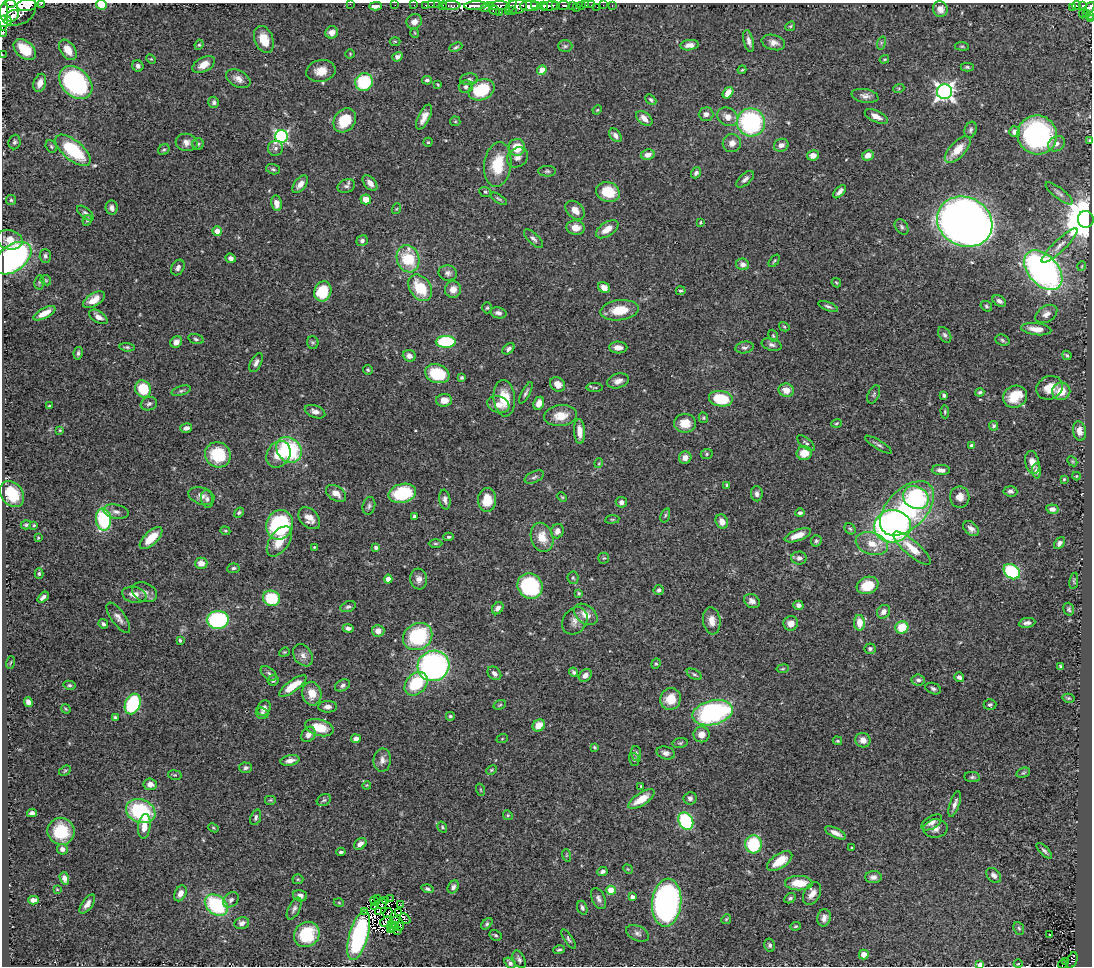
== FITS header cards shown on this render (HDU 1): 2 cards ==
NAXIS1  =                 1090
NAXIS2  =                  964

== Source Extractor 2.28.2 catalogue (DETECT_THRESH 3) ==
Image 1090 x 964 px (HDU 1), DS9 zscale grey, 1 PNG px = 1 image px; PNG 1094 x 968 px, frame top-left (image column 1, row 964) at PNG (2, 3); each listed source drawn as its Kron ellipse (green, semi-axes under 4 px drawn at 4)
Background 0.615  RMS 0.024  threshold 0.0723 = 3 sigma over >= 5 px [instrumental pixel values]
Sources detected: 493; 5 with non-positive FLUX_AUTO (blend fragments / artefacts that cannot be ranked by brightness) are neither listed nor drawn; the other 488 listed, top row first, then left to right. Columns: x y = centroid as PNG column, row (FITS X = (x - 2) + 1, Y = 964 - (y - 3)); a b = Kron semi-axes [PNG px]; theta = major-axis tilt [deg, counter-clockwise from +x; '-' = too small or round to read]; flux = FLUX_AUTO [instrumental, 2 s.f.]
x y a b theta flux
11 4 5 2 - 150
41 4 3 2 - 29
350 4 2 2 - 46
27 5 10 6 7 790
101 5 5 4 - 43
395 5 2 2 - 1.2
414 5 2 2 - 6.2
426 5 3 3 - 4.5
432 5 2 2 - 3.8
438 5 3 2 - 1.8
511 5 10 4 61 67
556 5 3 3 - 89
563 5 6 4 4 67
572 5 3 3 - 27
581 5 4 3 - 30
586 5 2 2 - 4.7
591 5 3 2 - 4.2
603 5 3 2 - 1.6
1076 5 4 3 - 8.3
375 6 6 4 2 8.2
443 6 4 3 - 13
451 6 9 3 0 42
475 6 11 4 2 440
499 6 11 4 0 290
530 6 10 5 2 510
535 6 4 3 - 160
544 6 5 3 - 200
550 6 8 4 8 250
612 6 3 2 - 6.6
1083 6 4 3 - 40
487 7 7 4 25 69
516 7 10 7 15 220
576 7 3 2 - 1.7
597 7 3 2 - 1.5
1072 7 3 2 - 3.3
1089 8 7 4 53 93
18 9 19 15 30 1100
940 9 8 7 - 12
494 10 6 4 -31 8.6
512 10 4 3 - 33
500 12 2 2 - 5.3
3 13 18 5 -87 700
1083 13 5 2 - 15
1086 13 4 3 - 9.4
12 16 7 5 33 210
1089 16 3 3 - 6.9
1091 19 4 2 - 11
4 21 7 6 - 430
414 22 8 7 - 9.1
790 26 5 4 - 1.9
332 32 6 6 - 10
3 33 2 2 - 14
415 33 5 3 - 1.3
264 39 14 9 -68 27
395 41 5 3 - 1.7
749 41 11 5 -76 7.2
773 42 12 7 -15 10
881 43 7 4 73 2.6
199 45 5 4 - 2.1
689 45 9 5 7 9.2
565 46 7 6 - 3.9
962 46 7 3 -7 2
456 47 7 4 24 2.8
25 50 13 8 -41 45
68 50 11 7 -55 21
2 54 2 2 - 3.1
350 54 5 5 - 1.8
397 57 5 4 - 6.5
151 59 5 3 - 1.7
884 59 5 3 - 1.9
204 65 12 7 28 15
138 66 6 5 - 5.7
967 67 6 4 -1 3.1
542 70 5 4 - 21
742 70 4 3 - 1.8
321 71 15 10 11 21
238 79 13 8 -28 11
469 79 8 6 7 4.4
427 80 5 4 - 4.4
364 82 9 8 - 84
40 83 9 6 72 13
76 83 19 14 -45 240
438 85 3 3 - 1.5
466 87 7 6 - 4.6
899 88 5 3 - 1.9
481 90 13 10 23 72
945 92 7 7 - 690
728 93 6 4 52 20
865 96 13 6 -10 7.8
651 100 6 4 -42 3.4
214 102 5 5 - 4.2
597 110 5 3 - 1.5
706 114 7 6 - 8.3
876 116 12 5 -25 11
424 117 13 5 64 14
728 117 11 8 -33 15
644 118 9 6 -38 12
345 120 13 10 52 46
455 121 5 4 - 2
751 122 14 14 - 220
971 130 8 6 70 4.1
1015 131 5 5 - 12
615 135 7 5 -49 7.1
1037 135 20 19 - 300
281 137 6 6 - 290
1089 140 3 3 - 1.5
14 142 7 6 - 3.8
187 142 11 8 -14 11
428 142 4 4 - 2
732 143 9 9 - 11
198 144 6 6 - 3.2
1057 144 9 7 32 7.7
781 145 7 6 - 7.6
51 146 6 5 - 2.7
517 147 8 8 - 37
276 148 7 7 - 5.2
958 149 17 8 46 26
73 150 21 10 -40 110
164 150 6 5 - 2.6
648 155 7 5 10 9.5
813 155 6 5 - 13
868 155 6 5 - 12
517 157 11 9 36 8.6
498 164 22 13 82 58
273 169 7 5 -18 3.5
547 171 9 5 -1 3.7
696 173 6 4 52 5.4
745 179 11 5 42 6.1
370 183 9 5 -50 11
300 184 10 5 52 10
346 186 9 6 23 5
485 192 6 4 -21 2.3
608 192 12 10 -21 44
840 192 8 4 47 6.2
1059 193 16 5 -37 6.8
366 199 5 5 - 16
499 199 9 3 -32 2.8
11 200 5 5 - 2.6
276 203 8 5 -81 12
112 208 7 6 - 6.1
396 209 5 3 - 1.6
575 210 11 7 -44 13
85 213 10 5 -40 5
1086 219 8 8 - 6400
87 220 5 4 - 2.3
700 222 3 2 - 1.5
965 222 28 24 -26 2400
902 227 8 6 -57 4.2
576 228 9 7 -6 15
607 229 13 7 34 18
217 231 5 4 - 14
533 239 12 5 -44 5.4
10 240 13 9 -14 18
362 241 6 5 - 4.9
1060 246 24 6 44 12
45 256 7 5 -86 4.1
13 258 21 13 37 440
231 258 5 4 - 6.1
408 259 14 11 -72 69
774 261 7 3 51 2
743 264 6 6 - 6.8
1082 266 5 3 - 1.3
178 268 8 6 59 5.7
1043 270 23 15 -48 550
448 273 9 7 -13 6.3
46 280 6 4 -46 2
39 282 7 5 82 2.6
836 283 5 4 - 2.1
604 287 6 5 - 12
420 288 14 10 -54 60
453 289 8 8 - 14
323 291 10 8 70 61
681 291 5 4 - 2.9
94 300 12 6 32 17
999 301 7 5 -31 5.6
828 306 10 4 -21 4
986 306 6 5 - 2.9
487 308 5 5 - 2.3
620 310 19 10 6 38
44 313 12 5 28 20
498 313 8 5 -12 5.8
1046 314 12 8 32 8.9
98 317 10 6 -32 11
784 327 6 4 -31 2
1036 329 15 6 -7 17
945 335 8 5 -56 4.1
773 336 6 4 -68 2.5
196 339 8 4 -16 3.3
1002 340 7 5 -20 3.1
176 342 6 5 - 9.7
313 342 6 5 - 2.9
446 342 10 6 0 110
772 345 10 6 -14 5.5
127 347 7 4 -6 2.9
618 347 9 6 -3 11
745 347 9 6 12 4.9
508 349 7 4 40 4.8
78 353 6 4 81 3.6
1067 355 5 3 - 2.4
409 356 6 5 - 8.8
256 363 10 5 63 6.4
368 370 5 4 - 2.4
437 374 12 9 -19 65
462 378 4 4 - 2.8
618 381 11 7 17 9.5
558 384 8 6 -41 14
595 388 8 4 1 2.5
1049 388 13 11 26 22
143 389 9 7 -60 52
786 390 7 6 - 16
181 391 10 4 18 3.8
1061 391 9 8 - 26
980 392 4 3 - 3
526 393 12 4 62 4.2
874 394 10 5 64 3.6
944 395 4 3 - 4
1015 397 12 11 - 39
504 398 18 10 -84 40
721 399 12 7 -9 66
444 400 8 6 2 15
539 403 7 5 65 14
149 404 8 6 18 4.5
498 405 11 8 -18 13
49 406 3 3 - 1.7
315 412 11 6 -21 8.3
945 412 6 4 -88 2.4
561 416 16 10 7 24
703 418 5 4 - 2.2
685 423 11 9 0 23
836 423 5 3 - 1.8
993 426 5 4 - 3.5
186 428 6 4 15 6.9
60 430 4 3 - 1.7
579 431 12 5 -86 16
1079 431 10 6 -80 14
806 443 11 5 -39 4.4
878 445 15 4 -31 4.3
971 445 4 4 - 3.1
289 450 14 11 -47 140
804 453 7 7 - 26
278 454 14 11 57 28
707 454 6 5 - 2.5
218 455 13 12 - 75
685 458 6 6 - 11
1072 461 6 4 -44 1.9
1032 462 11 7 -77 12
599 463 5 3 - 1.5
941 470 9 5 -3 8.4
1037 471 7 4 -87 6.4
1076 476 4 3 - 1.6
534 477 10 5 26 4.6
1064 479 3 3 - 1.8
727 485 4 3 - 1.7
1010 491 7 5 -5 4.7
336 493 11 7 -33 14
402 493 14 9 14 96
12 494 14 11 -53 56
757 494 8 6 -87 5.5
201 496 13 8 -17 10
562 497 5 3 - 1.7
960 497 10 9 - 15
916 498 13 11 -28 48
207 499 9 6 -79 4.9
445 499 10 5 -82 7.2
487 500 12 9 88 33
621 502 5 5 - 5.7
369 506 9 6 77 4.7
907 508 33 19 46 330
1052 509 6 4 -7 7.7
116 512 13 7 -11 7.6
239 512 5 4 - 2.7
800 513 5 4 - 3.7
665 515 7 4 72 2.8
414 516 4 3 - 3.3
309 518 12 8 -46 15
103 519 11 7 -85 130
612 519 7 3 8 1.7
722 521 7 6 - 14
26 525 5 4 - 2.8
34 525 3 3 - 1.9
279 525 15 13 71 180
892 526 18 16 6 520
850 529 6 5 - 2.5
971 529 9 6 -42 8.4
225 531 5 4 - 2
557 531 7 6 - 7.8
798 535 14 5 20 20
449 537 5 4 - 2.8
542 537 15 11 -74 28
38 538 3 3 - 1.5
151 538 14 6 43 37
279 541 17 9 55 27
816 541 6 5 - 3.2
435 543 7 3 0 2.1
1060 543 7 4 53 6.2
872 544 16 11 -19 24
314 547 4 3 - 1.7
376 548 4 4 - 5.2
912 548 24 7 -41 28
604 558 5 5 - 2.5
799 558 8 6 -1 7.1
201 563 6 5 - 13
233 568 6 5 - 3.2
1012 572 9 6 -40 130
39 574 5 4 - 2.6
573 578 6 5 - 2.5
388 579 4 4 - 14
419 579 10 8 -83 10
1074 581 8 4 80 2.3
868 585 11 8 20 38
530 586 13 12 - 160
659 590 5 5 - 4
144 592 13 9 -25 9.3
579 593 3 3 - 2.2
134 595 12 8 -12 14
43 597 7 3 38 5.4
271 598 9 7 -24 65
752 601 8 6 -31 7.6
798 605 5 4 - 5.5
348 607 8 5 19 3.7
498 608 6 5 - 7.8
1069 609 6 5 - 3
884 612 7 6 - 8.5
586 614 13 9 -37 17
118 618 18 7 -54 10
218 620 11 9 1 160
575 621 14 11 53 12
712 621 13 8 -82 15
791 623 7 7 - 13
859 623 8 5 -88 21
1027 623 8 5 9 6.1
103 624 5 4 - 4.4
902 627 6 6 - 39
348 628 5 4 - 5.8
378 631 6 6 - 12
418 637 15 12 32 140
180 640 3 3 - 2.2
870 649 5 5 - 3.5
284 652 5 4 - 1.9
303 655 12 9 -56 9.6
11 662 6 3 71 1.5
656 664 5 4 - 2.1
433 666 16 15 - 450
1060 666 3 3 - 2.3
783 669 6 3 9 1.8
574 672 5 4 - 3.4
269 673 9 5 -37 4.3
494 673 8 5 -45 7
694 674 8 4 -29 3.3
585 675 7 5 45 8.5
959 677 5 4 - 5
273 680 5 5 - 3.4
918 680 6 5 - 5.3
416 684 13 10 48 76
69 685 6 4 -12 2.9
343 685 8 5 25 4.7
293 686 16 5 36 35
933 689 8 5 -21 4.1
312 694 12 9 -79 25
1068 698 6 4 -13 2.3
671 699 11 10 - 29
28 702 5 4 - 7.2
133 704 10 7 68 160
500 705 6 4 23 2.2
990 705 6 5 - 3.3
328 707 9 6 1 7.7
264 708 8 6 62 8
66 709 5 3 - 1.7
262 713 6 5 - 3.5
713 713 20 12 15 250
450 716 4 4 - 2.8
115 718 3 3 - 3.2
539 725 7 5 38 20
319 728 14 8 -15 36
308 734 8 6 54 9.2
701 734 8 8 - 14
356 739 5 4 - 9.4
502 739 6 3 20 1.5
863 740 8 7 - 11
837 741 5 3 - 2.1
680 743 7 5 10 3
594 747 4 3 - 2.5
636 753 7 5 -87 3.8
666 753 9 6 -15 7.3
634 759 6 5 - 3
290 760 9 5 12 9.5
382 760 12 8 82 9.5
246 768 6 5 - 4.3
491 770 5 4 - 1.9
65 771 6 4 31 2.4
1023 773 7 5 18 2.8
175 775 7 4 -9 2.5
972 777 8 5 -7 3.1
150 784 7 6 - 12
367 785 4 3 - 1.4
641 786 4 4 - 1.6
481 790 6 4 -70 1.9
690 798 6 6 - 5
641 799 15 6 34 30
270 800 6 5 - 2.5
324 800 7 5 27 3.3
955 804 13 5 72 7.9
141 811 15 11 -22 150
32 813 5 4 - 5.2
508 815 5 4 - 2.1
256 817 8 5 71 3.8
686 821 9 7 -61 160
932 822 11 6 31 8.1
144 826 12 6 84 19
442 827 6 4 -56 2.3
213 828 5 4 - 2
935 829 12 9 5 10
61 831 14 13 - 49
835 833 11 4 -26 10
360 844 7 5 37 8.3
753 844 9 8 - 100
852 848 3 3 - 2.9
62 849 5 5 - 6.2
1044 851 10 4 -45 3.8
341 852 4 3 - 3
566 855 6 4 -72 1.9
780 861 14 7 33 32
628 869 5 4 - 1.7
602 872 5 4 - 4.5
994 875 9 6 -45 6.5
873 877 8 6 0 7
64 878 6 4 -71 8
298 879 5 5 - 2.2
799 883 14 7 -1 36
453 887 7 5 58 5.2
57 889 4 4 - 1.2
427 889 6 4 -18 3.6
611 890 5 4 - 27
180 893 8 5 63 10
812 894 12 8 62 13
300 896 7 5 -15 7
632 897 4 4 - 6.6
378 898 4 3 - 4.7
790 898 6 4 28 3.5
390 899 2 2 - 4.4
598 899 11 6 -64 6.7
33 900 5 4 - 8
231 900 9 6 46 5.8
385 900 2 2 - 1.9
375 901 5 2 - 1.6
339 903 5 3 - 1.5
667 903 24 14 85 600
87 904 11 5 54 9.3
382 904 5 2 - 3.1
216 905 12 9 -38 130
400 905 3 2 - 3.2
375 907 2 2 - 1.6
582 908 7 5 -72 4.4
294 909 12 5 63 5.5
378 911 4 2 - 0.44
365 912 3 2 - 2
388 913 5 2 - 2.4
398 913 2 2 - 1.8
405 918 6 3 -41 11
824 918 9 6 77 8.8
726 919 5 4 - 2
386 921 6 4 35 0.81
396 921 3 2 - 0.61
242 923 7 6 - 7.1
391 924 4 2 - 0.16
487 924 7 4 46 2.6
400 926 3 2 - 0.97
795 926 5 4 - 2.2
394 927 6 2 31 1.9
1019 928 7 5 -67 2.6
390 929 2 2 - 1.2
398 930 4 2 - 1.9
637 933 12 7 -26 6.6
307 934 13 12 - 86
359 935 25 9 74 170
495 935 6 5 - 2.9
1050 935 3 3 - 12
569 939 11 4 -56 3.5
770 945 6 5 - 3.4
559 950 6 4 17 3.1
864 954 5 4 - 16
519 959 9 5 -62 4.8
1072 960 8 5 67 22
1066 961 4 2 - 9.9
510 963 6 4 -51 4.1
1018 964 4 3 - 1.1
1062 964 4 3 - 7.5
980 965 4 3 - 11
At the frame edge (FLAGS 8, measured only in part): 14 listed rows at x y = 11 4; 41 4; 350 4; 27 5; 101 5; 1089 8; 18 9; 3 13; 1091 19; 4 21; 3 33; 2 54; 1062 964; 980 965
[5 non-positive-flux detections neither listed nor drawn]